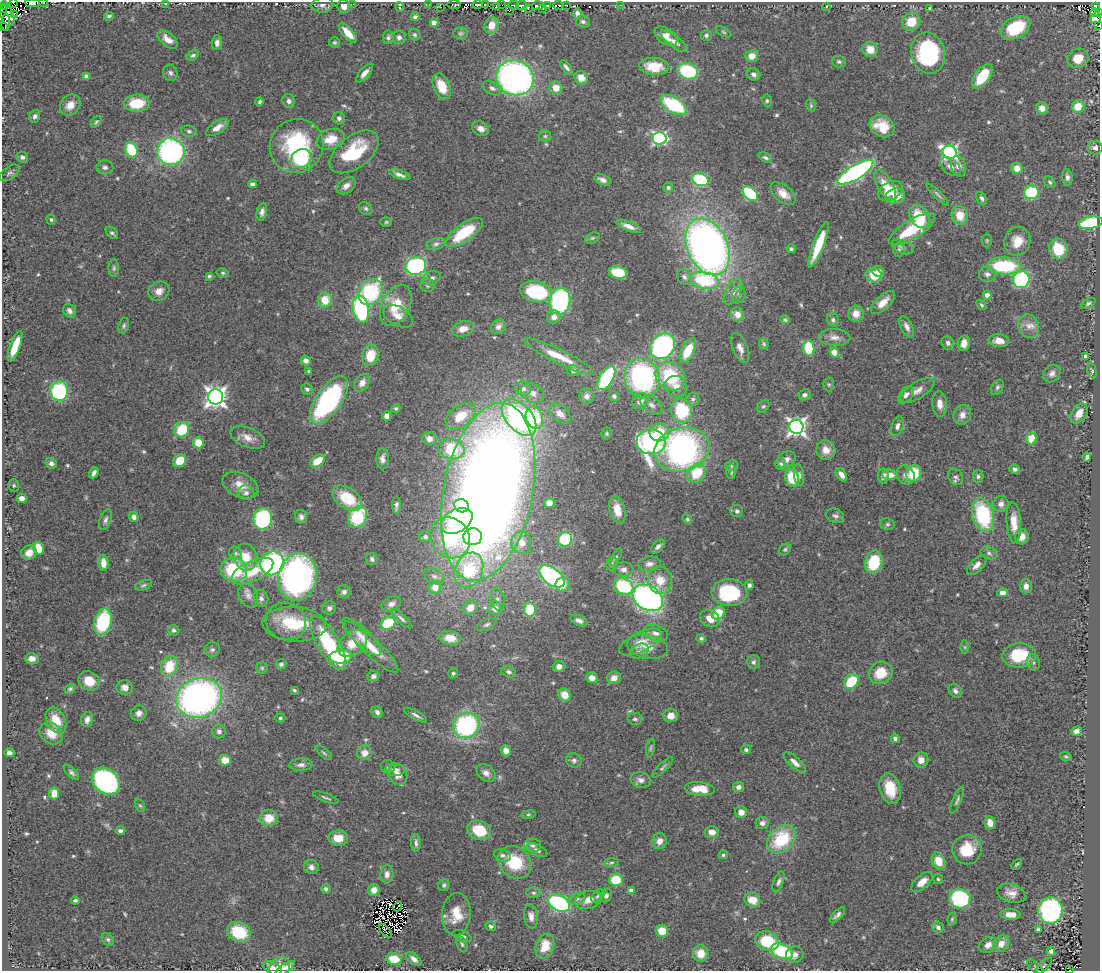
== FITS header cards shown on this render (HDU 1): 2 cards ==
NAXIS1  =                 1098
NAXIS2  =                  969

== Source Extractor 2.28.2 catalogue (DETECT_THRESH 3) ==
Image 1098 x 969 px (HDU 1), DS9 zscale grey, 1 PNG px = 1 image px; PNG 1102 x 973 px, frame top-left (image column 1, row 969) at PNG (2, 2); each listed source drawn as its Kron ellipse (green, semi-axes under 4 px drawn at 4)
Background 0.694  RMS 0.046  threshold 0.137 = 3 sigma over >= 5 px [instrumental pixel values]
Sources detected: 576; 10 with non-positive FLUX_AUTO (blend fragments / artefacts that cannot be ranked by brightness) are neither listed nor drawn; of the other 566, the 500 brightest by FLUX_AUTO listed and drawn (66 fainter detections omitted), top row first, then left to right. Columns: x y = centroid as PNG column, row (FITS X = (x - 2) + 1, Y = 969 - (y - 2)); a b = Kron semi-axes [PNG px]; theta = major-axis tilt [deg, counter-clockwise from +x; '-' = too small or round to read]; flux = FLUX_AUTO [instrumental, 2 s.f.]
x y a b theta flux
14 3 4 2 - 58
32 3 8 3 -2 250
44 3 4 2 - 23
166 3 3 3 - 14
353 4 2 2 - 31
429 4 2 2 - 6.1
322 5 11 7 8 14
454 5 7 3 0 43
478 5 5 3 - 320
485 5 4 2 - 19
502 5 2 2 - 53
513 5 5 3 - 46
522 5 5 3 - 76
547 5 3 3 - 250
558 5 5 3 - 44
566 5 3 3 - 20
620 5 2 2 - 34
4 6 4 3 - 43
344 6 6 6 - 18
497 6 4 3 - 150
538 6 6 3 4 240
400 7 5 2 - 6.5
441 7 3 2 - 5.8
826 7 3 3 - 14
1096 7 4 3 - 54
528 8 3 2 - 89
930 8 3 3 - 56
2 9 3 2 - 55
543 9 3 2 - 22
509 11 4 3 - 25
1095 13 4 3 - 4.4
1099 13 3 2 - 38
14 14 3 3 - 5000
577 14 5 4 - 11
7 15 12 6 -62 640
109 16 5 4 - 6.5
415 17 4 4 - 7.8
1096 18 6 5 - 72
583 21 7 6 - 8.3
6 22 9 3 87 630
911 22 9 8 - 60
434 23 4 4 - 38
492 25 8 7 - 34
1098 25 3 2 - 8.4
2 27 2 2 - 110
1016 28 16 10 27 150
724 32 8 4 -28 4.8
348 33 12 5 -48 40
460 33 8 6 2 7.6
415 35 6 5 - 6.3
706 35 6 5 - 6.8
666 36 13 7 -36 30
388 37 7 5 83 6.9
399 37 7 6 - 10
168 39 12 6 -39 29
674 41 16 5 -37 16
334 42 5 5 - 5.2
217 43 7 5 87 12
870 49 8 7 - 42
928 53 21 17 -75 340
193 55 7 4 30 6.4
752 56 6 6 - 30
1078 58 11 9 26 37
839 62 7 6 - 6.9
654 66 14 8 -5 77
566 67 8 3 -52 9.5
688 71 10 8 -19 220
170 73 8 7 - 9.7
365 73 11 5 49 18
753 74 7 6 - 12
86 76 4 4 - 25
982 76 14 7 54 110
515 78 19 17 -24 1200
581 78 7 6 - 31
442 86 13 8 -66 62
492 88 10 6 -31 11
556 88 7 6 - 37
289 101 7 6 - 10
767 101 6 5 - 5.7
259 102 4 3 - 5.7
137 103 13 8 2 99
70 105 11 9 47 37
674 105 15 7 -30 230
811 105 6 4 -71 4.5
1078 106 6 6 - 50
1042 108 6 6 - 22
35 116 6 5 - 9.8
339 118 6 6 - 8
96 122 7 4 51 5.6
882 126 13 10 -30 65
217 128 13 6 33 25
481 129 8 7 - 17
189 131 7 5 -11 7.2
545 136 6 5 - 5.8
659 138 7 6 - 520
331 139 14 10 17 52
297 146 27 26 - 290
1095 148 7 7 - 10
131 150 8 6 -67 150
171 152 13 13 - 670
354 152 28 16 38 170
950 152 7 6 - 660
22 157 6 5 - 10
301 158 10 9 - 210
765 158 7 4 -28 7.1
958 166 10 7 -74 18
105 167 8 7 - 11
950 167 12 7 -38 19
1017 168 6 5 - 26
855 172 20 7 31 780
9 173 11 6 35 8.4
400 175 11 4 -19 14
1067 177 8 5 -84 11
603 180 9 5 -20 15
700 180 9 6 -19 220
1050 182 6 4 -47 5.2
252 184 4 4 - 9.2
885 185 17 7 -60 42
346 186 11 7 37 20
668 187 5 4 - 5.9
890 191 13 9 29 75
1031 192 7 7 - 160
750 193 9 6 -41 250
783 194 14 8 -39 31
938 194 14 4 -45 7.9
895 196 9 7 14 40
982 198 7 4 -62 7.8
366 208 7 6 - 6.7
262 212 9 5 78 12
960 215 9 8 - 49
919 217 12 9 -54 91
51 220 5 4 - 5
386 222 6 5 - 4.4
1091 223 12 6 10 260
629 226 13 5 -22 23
912 229 26 9 32 130
464 232 22 8 36 130
112 233 7 5 -45 6.9
592 238 8 5 26 5.9
987 240 7 5 89 4.4
1017 241 15 13 71 46
436 244 9 6 16 10
819 245 24 5 69 100
707 247 30 20 -65 2000
903 247 11 6 -23 9.2
791 249 4 4 - 5.6
1058 249 10 9 - 91
899 250 7 5 86 6.6
416 266 10 9 - 420
1004 266 17 8 -3 210
114 268 8 5 90 6.6
878 271 6 5 - 22
618 272 9 6 -12 85
223 273 6 4 -13 5
987 274 8 8 - 12
874 275 8 7 - 61
209 276 4 3 - 5.4
684 277 8 6 -58 9.9
432 278 9 7 23 12
1021 280 8 8 - 380
704 281 15 8 -10 220
427 285 7 7 - 7.7
159 291 11 9 28 23
371 292 14 11 58 270
536 292 16 10 -11 220
733 292 14 7 62 20
739 295 8 6 67 12
987 295 4 4 - 38
325 300 7 7 - 54
560 301 13 10 82 420
883 303 15 7 42 35
1088 303 8 4 30 7
396 305 22 13 62 77
981 305 6 3 -52 5.4
361 309 13 8 -80 380
70 311 7 6 - 13
856 314 8 8 - 27
737 315 7 6 - 24
398 316 16 9 -29 30
554 317 7 6 - 21
785 320 5 4 - 5.1
833 320 6 6 - 7.8
124 325 8 5 73 6.4
1028 326 12 10 -71 26
498 327 8 6 44 19
907 327 11 5 -64 15
463 329 11 7 15 29
835 337 15 8 -3 22
999 341 10 6 -6 26
948 343 7 6 - 9.5
964 343 8 6 81 22
764 344 6 4 -66 5.8
15 346 16 5 70 69
663 346 14 11 52 510
740 348 16 7 -67 19
809 348 8 5 -81 130
688 351 13 6 63 79
834 352 5 4 - 38
370 355 11 8 76 65
559 356 38 7 -26 81
1085 356 3 3 - 7.9
306 360 5 4 - 14
309 371 3 3 - 4.7
573 371 6 5 - 8.5
1092 371 8 4 -77 5.4
1052 373 9 8 - 14
671 376 16 13 -35 180
606 378 13 6 60 260
642 378 20 17 -70 510
362 383 9 7 56 21
829 384 7 5 -89 5.3
676 387 11 10 - 27
997 387 8 5 58 7.8
307 389 6 5 - 6.8
523 389 8 7 - 16
917 390 19 8 31 24
59 391 9 9 - 300
532 393 12 9 -28 27
805 395 6 5 - 8.6
906 395 10 6 50 14
587 396 7 7 - 14
614 396 5 5 - 8
216 397 7 7 - 1900
693 399 7 6 - 9.5
329 400 27 12 55 550
640 401 9 7 43 17
940 404 13 7 -85 25
651 405 12 7 -35 15
763 406 7 5 46 5.9
396 408 5 4 - 5.1
681 411 12 10 -72 200
560 413 12 7 -42 28
1079 413 11 7 58 33
962 415 10 8 66 19
387 416 5 4 - 23
461 416 17 10 36 81
519 417 22 13 -49 750
534 418 11 8 -73 160
897 426 10 6 77 13
796 427 7 7 - 1300
182 430 8 7 - 110
659 432 10 8 18 74
607 434 6 5 - 4.8
248 437 18 9 -22 29
429 438 7 6 - 20
1031 439 6 5 - 69
651 442 14 12 -4 420
198 443 5 5 - 52
451 449 13 10 -13 160
682 449 28 21 12 990
826 450 10 9 - 30
1087 457 4 3 - 8.4
382 459 10 6 89 14
787 459 10 7 37 17
180 461 7 6 - 59
318 461 8 5 36 58
51 463 6 5 - 11
781 464 6 5 - 9.3
732 466 6 5 - 6
1015 469 5 5 - 10
731 472 7 5 -87 6.5
94 473 6 3 60 11
697 473 10 8 44 94
914 473 8 7 - 110
799 475 11 5 -83 9.9
841 475 8 4 -54 21
890 475 7 5 -6 27
906 475 10 8 -50 17
883 476 7 5 83 13
978 476 6 5 - 7.2
955 477 9 7 -55 11
792 478 9 7 -77 110
241 485 19 12 -24 41
14 486 6 5 - 5
488 492 90 44 79 6300
246 493 8 7 - 12
22 498 5 4 - 16
347 498 16 10 -35 110
549 503 5 5 - 19
1001 504 8 7 - 16
396 505 8 3 89 8.8
461 506 7 6 - 200
617 510 14 7 -75 43
737 511 6 6 - 6.9
983 515 17 10 -75 250
835 516 9 7 -26 11
134 517 5 4 - 12
301 517 7 6 - 11
357 517 11 9 64 160
263 519 11 9 77 320
687 519 5 4 - 5
105 520 11 5 69 10
457 521 17 11 29 290
1014 522 20 7 -86 45
887 524 7 5 -14 6.4
425 536 6 5 - 11
473 537 9 8 - 110
1022 537 8 6 78 25
450 538 21 19 -51 260
565 539 7 7 - 150
522 543 11 10 - 32
658 546 8 5 47 9.7
38 548 6 5 - 65
785 549 7 5 43 5.8
29 553 8 7 - 26
236 553 7 6 - 6.8
989 553 8 6 -17 8.2
246 557 14 11 -75 60
616 557 10 4 57 6.6
372 559 6 5 - 7.2
874 562 12 8 75 140
103 563 8 5 -88 30
272 563 12 11 - 580
612 564 7 5 68 6.1
649 564 11 7 7 16
977 565 12 6 45 20
624 569 10 7 1 15
234 570 13 12 - 180
469 570 18 13 68 260
252 571 23 10 25 83
434 576 11 7 -31 15
552 576 14 8 -39 540
298 577 24 19 80 1200
660 580 14 12 -84 53
562 584 7 7 - 37
144 585 9 4 18 6.4
749 585 5 4 - 7.6
624 586 10 8 -21 220
1026 586 7 6 - 16
435 587 6 6 - 41
344 592 6 6 - 10
729 593 18 13 -4 220
1003 593 5 4 - 20
248 595 12 9 -67 18
261 598 8 7 - 11
648 598 16 12 -32 980
498 600 11 6 -77 13
391 604 10 7 23 14
329 608 7 6 - 10
470 608 7 6 - 38
495 608 7 7 - 23
530 610 7 5 -80 130
718 613 7 6 - 70
401 618 13 4 -43 9.8
710 619 10 8 -29 30
579 620 9 5 -23 12
286 621 20 18 -27 77
103 622 13 8 78 230
388 623 7 6 - 210
294 624 32 17 -3 140
487 625 10 5 27 8.9
174 630 5 5 - 7.5
656 633 12 8 -17 18
362 637 25 8 -44 41
450 638 11 7 -9 44
701 638 5 4 - 6.4
640 642 23 9 26 43
328 643 30 11 -60 240
352 643 16 11 38 66
371 647 36 9 -43 74
648 647 21 12 -11 47
965 647 6 4 -89 4.5
212 650 8 7 - 8.8
639 651 9 7 28 10
1019 655 17 12 3 130
341 657 11 6 5 210
32 659 7 5 3 16
753 662 7 6 - 8.1
1033 662 8 6 -79 9.3
281 664 5 5 - 6.4
169 666 10 8 72 100
559 666 6 5 - 19
262 668 6 5 - 5
509 672 7 5 -24 9.2
453 673 5 5 - 5.5
881 673 12 11 - 68
373 676 6 5 - 10
592 678 6 5 - 21
614 678 7 6 - 21
89 681 11 9 -30 51
851 682 8 6 47 120
125 687 8 7 - 22
70 689 6 4 29 5.5
294 690 4 3 - 4.7
955 691 8 5 -44 10
564 695 7 6 - 39
199 698 23 19 21 1300
377 712 6 5 - 9.2
139 713 8 7 - 17
416 715 13 4 -29 11
671 716 7 6 - 28
280 718 5 4 - 4.9
87 719 8 5 72 17
635 719 7 6 - 7.6
56 720 14 9 -63 62
466 725 13 12 - 430
219 731 7 6 - 11
1076 731 5 4 - 15
51 733 12 10 -36 50
895 739 4 3 - 9.6
650 748 9 3 79 5.7
746 750 5 4 - 7
506 751 6 5 - 22
9 753 5 4 - 11
324 753 10 3 -37 5.4
364 753 8 7 - 24
1066 756 6 4 -16 4.6
225 760 6 5 - 43
574 760 8 7 - 9.6
921 760 7 7 - 21
795 762 14 5 -43 18
301 765 11 6 4 13
388 767 7 6 - 8.8
663 767 14 4 43 7.2
395 770 10 6 -2 18
71 772 10 5 -45 8.2
486 773 10 8 -37 17
398 774 11 9 -58 25
641 780 10 7 -12 15
106 781 15 11 -40 620
738 787 5 5 - 14
700 789 15 7 -5 52
890 789 16 10 -76 77
54 793 6 5 - 45
326 798 13 3 -20 6
957 800 14 4 67 8.6
140 806 6 4 -61 4.6
741 812 6 5 - 21
528 814 7 4 8 4.9
269 818 9 8 - 50
762 823 7 6 - 14
990 823 6 5 - 25
479 830 12 9 -21 89
120 831 5 4 - 8.3
712 832 7 6 - 20
338 838 10 7 -3 43
781 839 16 12 44 160
660 841 8 7 - 20
416 843 9 5 -88 9.4
532 845 8 6 -3 9.4
537 850 11 5 -28 9.7
967 850 15 14 - 83
502 855 9 6 -21 9.1
723 855 4 4 - 5.6
938 861 9 6 -65 52
515 862 18 15 -41 120
612 862 7 3 1 5.1
1017 864 6 3 47 4.5
311 867 7 7 - 14
387 874 9 6 85 16
938 879 5 5 - 4.6
616 880 7 6 - 83
779 882 11 5 70 9.8
922 882 13 6 42 35
444 885 6 5 - 6.3
326 889 5 4 - 7
374 890 6 6 - 22
631 890 4 4 - 21
533 893 7 5 -1 6.4
1011 893 14 9 -18 26
598 896 8 5 45 6.5
606 896 7 5 67 9.3
960 898 10 10 - 290
577 899 8 5 19 8.8
75 900 4 3 - 6.1
588 900 14 9 15 25
752 900 8 7 - 44
559 903 11 7 -26 430
398 907 5 2 - 4.6
1051 910 13 12 - 530
456 914 21 14 86 67
1010 914 10 5 -2 28
837 915 10 4 45 9.3
531 916 12 7 -82 17
952 919 6 4 76 4.7
491 926 5 4 - 7.1
938 927 6 5 - 13
1038 930 4 3 - 6.9
386 931 9 2 -48 4.6
662 931 6 6 - 49
239 932 12 9 -21 110
462 936 10 5 -21 10
108 939 7 5 -49 6.3
767 941 12 9 -19 130
462 944 8 5 -70 7
1001 944 9 7 54 29
988 945 9 7 36 21
545 946 13 9 71 56
782 951 11 7 -21 210
1051 951 4 4 - 12
701 953 8 8 - 41
795 955 9 8 - 16
394 959 7 6 - 77
414 959 9 5 -39 15
1044 966 10 5 45 7.2
272 968 10 6 -23 20
280 968 11 9 53 22
285 968 11 4 35 18
1035 968 11 4 -44 5.1
1070 970 3 2 - 8.4
At the frame edge (FLAGS 8, measured only in part): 13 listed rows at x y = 14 3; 32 3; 44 3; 166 3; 4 6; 2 9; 1099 13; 1098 25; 2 27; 394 959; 272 968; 1035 968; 1070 970
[66 fainter detections neither listed nor drawn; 10 non-positive-flux detections neither listed nor drawn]